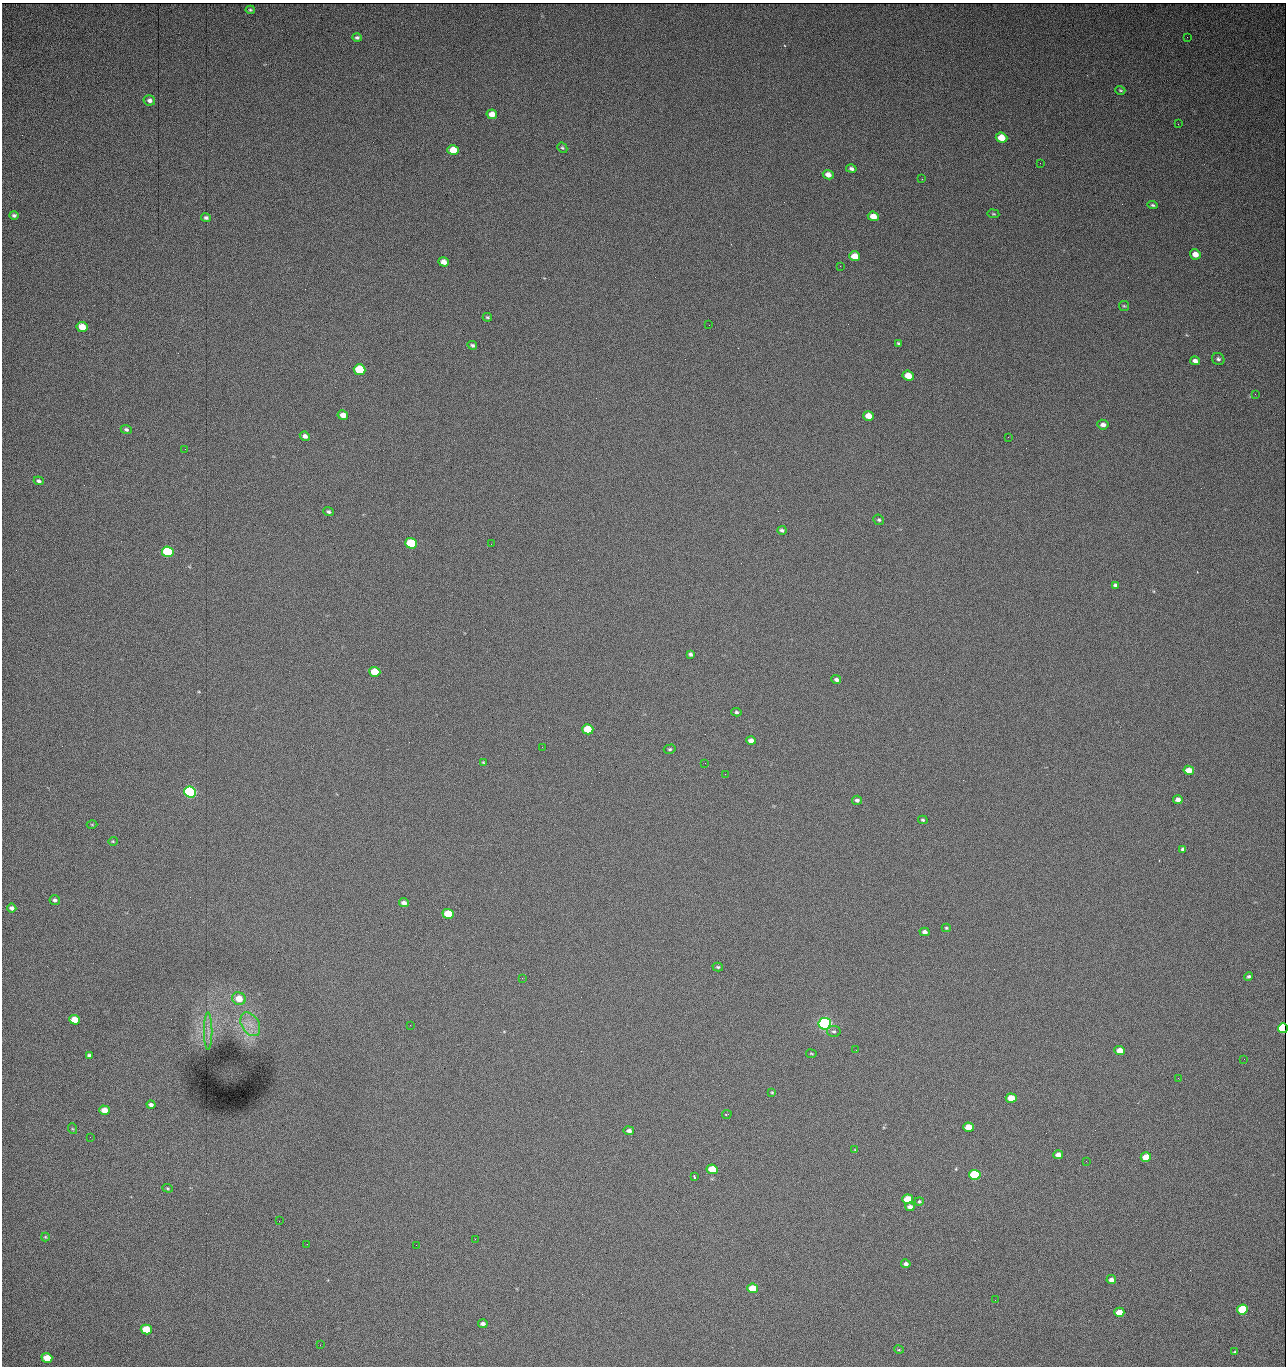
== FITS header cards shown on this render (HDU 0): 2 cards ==
NAXIS1  =                 1284 / length of data axis 1
NAXIS2  =                 1364 / length of data axis 2

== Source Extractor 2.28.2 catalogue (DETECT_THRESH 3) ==
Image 1284 x 1364 px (HDU 0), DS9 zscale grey, 1 PNG px = 1 image px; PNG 1288 x 1368 px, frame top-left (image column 1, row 1364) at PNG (2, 3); each listed source drawn as its Kron ellipse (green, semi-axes under 4 px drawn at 4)
Background 1610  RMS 40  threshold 119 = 3 sigma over >= 5 px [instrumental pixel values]
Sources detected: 128; all 128 listed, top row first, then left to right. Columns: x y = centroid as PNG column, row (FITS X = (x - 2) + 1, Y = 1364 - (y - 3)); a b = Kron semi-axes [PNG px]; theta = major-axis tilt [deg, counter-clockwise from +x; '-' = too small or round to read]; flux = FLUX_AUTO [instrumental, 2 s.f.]
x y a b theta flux
250 10 5 4 - 3.6e+03
357 37 4 4 - 4.7e+03
1187 37 2 2 - 1.2e+03
1120 90 5 3 - 2.8e+03
149 100 6 5 - 9.6e+03
492 114 5 4 - 2.3e+04
1178 124 2 2 - 1.5e+03
1001 138 6 5 - 4.4e+04
562 148 5 4 - 3.9e+03
453 150 6 5 - 5.5e+04
1040 163 2 2 - 1.8e+03
851 169 5 4 - 6.7e+03
828 175 5 4 - 1.7e+04
922 179 2 2 - 1.8e+04
1153 205 5 4 - 4.1e+03
993 214 6 3 -8 2.6e+03
14 215 4 4 - 5.3e+03
873 216 5 4 - 2.9e+04
206 218 5 4 - 6.0e+03
1195 254 5 5 - 2.4e+04
855 256 5 5 - 4.2e+04
444 262 5 4 - 2.1e+04
840 266 2 2 - 2.6e+04
1124 306 5 5 - 3.4e+03
487 317 4 3 - 3.5e+03
709 325 2 2 - 3.3e+03
82 327 5 5 - 5.3e+04
898 343 4 3 - 3.7e+03
472 345 5 4 - 5.3e+03
1218 359 6 5 - 6.2e+03
1195 361 5 4 - 1.0e+04
359 370 6 5 - 1.6e+05
908 376 5 5 - 4.0e+04
1255 394 2 2 - 1.4e+03
343 415 5 4 - 2.0e+04
868 416 5 4 - 3.3e+04
1103 425 6 5 - 1.0e+04
126 429 5 4 - 5.4e+03
305 436 5 4 - 9.8e+03
1008 437 3 2 - 3.4e+03
185 449 2 2 - 3.9e+03
39 481 5 4 - 5.9e+03
328 512 5 4 - 5.6e+03
879 520 5 5 - 3.9e+03
782 530 4 3 - 5.3e+03
411 543 6 5 - 1.9e+05
491 544 3 2 - 2.7e+03
168 552 6 5 - 3.2e+05
1115 585 4 4 - 5.6e+03
690 654 4 3 - 5.3e+03
375 672 5 5 - 9.0e+04
836 680 5 4 - 7.5e+03
736 712 5 4 - 4.3e+03
588 729 5 5 - 8.0e+04
751 741 5 4 - 1.5e+04
542 747 2 2 - 3.2e+03
670 749 6 4 14 4.1e+03
483 762 3 3 - 2.5e+03
705 763 2 2 - 1.1e+03
1189 770 5 4 - 2.7e+04
725 774 2 2 - 2.7e+03
190 792 6 5 - 7.0e+05
857 800 5 4 - 6.5e+03
1178 800 4 4 - 1.3e+04
923 820 5 3 - 3.9e+03
92 825 5 3 - 2.3e+03
113 841 4 4 - 2.7e+03
1183 849 4 4 - 6.0e+03
55 900 5 5 - 5.8e+03
404 903 5 4 - 1.3e+04
12 908 4 4 - 9.5e+03
448 914 5 5 - 1.2e+05
946 928 4 3 - 3.2e+03
925 932 5 4 - 1.0e+04
718 967 5 4 - 3.8e+03
1249 977 5 4 - 4.9e+03
522 978 3 2 - 2.4e+03
239 999 7 6 - 4.0e+04
75 1020 5 4 - 5.3e+04
250 1024 13 8 -58 2.7e+04
825 1024 6 5 - 1.1e+06
410 1025 2 2 - 5.5e+03
1283 1028 5 5 - 2.8e+05
208 1031 18 3 90 1.1e+04
834 1031 7 5 -11 5.6e+03
856 1050 2 2 - 1.5e+03
1120 1051 5 4 - 3.0e+04
811 1054 5 2 - 2.5e+03
89 1055 4 3 - 6.7e+03
1244 1059 2 2 - 2.0e+03
1178 1078 2 2 - 2.9e+03
772 1092 4 3 - 2.3e+03
1011 1098 5 4 - 4.8e+04
151 1105 4 3 - 7.6e+03
104 1110 5 4 - 3.3e+04
727 1114 5 2 - 3.0e+03
968 1127 5 4 - 4.4e+04
73 1129 5 3 - 2.4e+03
629 1131 5 4 - 9.6e+03
90 1137 2 2 - 2.5e+03
855 1150 4 2 - 2.0e+03
1058 1155 5 4 - 1.7e+04
1146 1157 5 4 - 5.8e+04
1086 1161 2 2 - 1.4e+03
712 1169 5 4 - 7.8e+04
975 1175 5 5 - 2.7e+05
694 1177 3 2 - 2.5e+03
168 1188 5 4 - 3.3e+03
908 1199 5 5 - 8.4e+04
919 1201 4 4 - 3.4e+03
910 1207 4 4 - 9.8e+03
279 1221 3 2 - 2.2e+03
45 1237 4 4 - 2.6e+03
475 1239 2 2 - 8.8e+03
307 1244 2 2 - 2.0e+03
416 1245 2 2 - 5.4e+03
906 1264 5 4 - 9.2e+03
1111 1280 5 4 - 1.5e+04
753 1288 5 4 - 8.0e+04
995 1300 3 2 - 2.7e+03
1242 1309 5 5 - 1.9e+05
1119 1312 5 4 - 4.6e+04
483 1324 5 3 - 8.4e+03
146 1330 5 5 - 1.0e+05
320 1345 2 2 - 1.6e+03
899 1350 5 3 - 2.5e+03
1235 1352 4 3 - 3.0e+03
47 1358 5 5 - 5.6e+04
At the frame edge (FLAGS 8, measured only in part): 1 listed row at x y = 1283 1028

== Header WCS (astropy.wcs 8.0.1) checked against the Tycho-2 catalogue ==
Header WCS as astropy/WCSLIB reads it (CRVAL/CRPIX/CD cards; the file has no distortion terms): RA---TAN/DEC--TAN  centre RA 15:41:43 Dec +51:58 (235.43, +51.97 deg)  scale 1.26 arcsec/px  FOV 26.9' x 28.5'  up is +93 deg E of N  parity flipped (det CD > 0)
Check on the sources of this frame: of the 60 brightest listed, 11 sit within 2.0 arcsec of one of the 15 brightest Tycho-2 stars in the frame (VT <= 12.38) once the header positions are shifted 0.49 arcsec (0.29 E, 0.39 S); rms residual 1.07 arcsec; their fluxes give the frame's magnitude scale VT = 24.59 - 2.5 log10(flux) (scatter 0.13 mag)
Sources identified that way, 11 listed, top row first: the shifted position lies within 2.0 arcsec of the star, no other Tycho-2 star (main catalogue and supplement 1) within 4.0 arcsec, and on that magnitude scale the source's flux lands within +1.5 / -3 mag of the star's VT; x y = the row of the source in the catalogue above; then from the Tycho-2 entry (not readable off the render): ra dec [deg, ICRS J2000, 3 dp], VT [Tycho-2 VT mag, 2 dp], TYC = Tycho-2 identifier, HIP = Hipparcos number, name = IAU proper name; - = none
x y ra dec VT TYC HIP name
359 370 235.614 +52.064 11.61 3489-1132-1 - -
411 543 235.514 +52.049 11.19 3489-1407-1 - -
168 552 235.515 +52.133 11.12 3489-1380-1 - -
190 792 235.378 +52.130 9.31 3489-1322-1 76850 -
448 914 235.303 +52.042 11.52 3489-958-1 - -
825 1024 235.232 +51.912 9.59 3489-824-1 - -
1283 1028 235.220 +51.752 10.98 3489-1435-1 - -
975 1175 235.143 +51.862 10.97 3489-1016-1 - -
908 1199 235.131 +51.886 12.29 3489-908-1 - -
753 1288 235.084 +51.941 11.45 3489-1346-1 - -
1242 1309 235.062 +51.771 11.53 3489-1453-1 - -